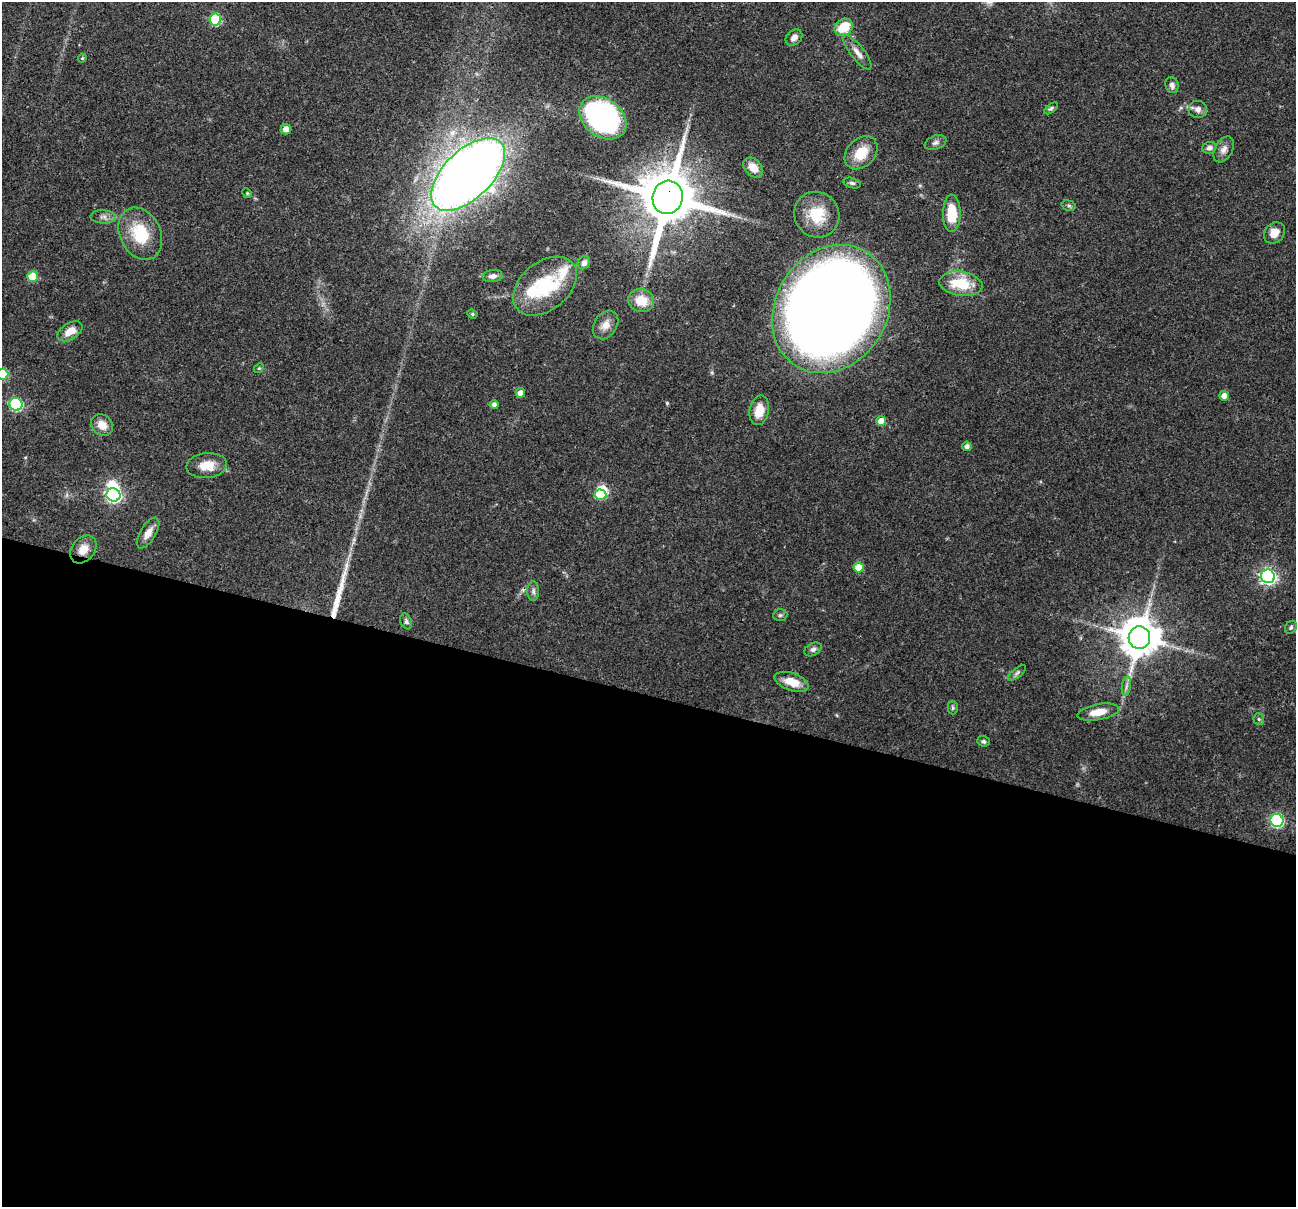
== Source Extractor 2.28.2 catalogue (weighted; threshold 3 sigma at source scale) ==
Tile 14 of 4 x 4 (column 2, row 4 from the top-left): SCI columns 1297-2590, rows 127-1331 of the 5183 x 5198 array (HDU 1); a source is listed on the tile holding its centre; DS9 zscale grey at full resolution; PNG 1298 x 1209 px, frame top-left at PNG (2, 2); each listed source drawn as its Kron ellipse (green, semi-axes under 4 px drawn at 4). Shown black and unused: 42% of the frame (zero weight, under 3 of 4 exposures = <1% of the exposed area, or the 3 px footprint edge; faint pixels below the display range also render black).
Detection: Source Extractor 2.28.2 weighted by HDU 2 'WHT'; one run over the whole footprint, this tile lists its part. Background 0.0726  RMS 0.0032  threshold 0.0146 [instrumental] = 3 sigma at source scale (4.5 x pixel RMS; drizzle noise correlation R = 1.50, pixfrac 1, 0.05/0.05 arcsec/px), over >= 5 px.
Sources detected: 72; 3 inside a brighter object's white glare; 1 long thin detection or spike segment (spike, bleed or trail) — neither listed nor drawn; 2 inside a brighter listed object's ellipse — not listed separately; the other 66 listed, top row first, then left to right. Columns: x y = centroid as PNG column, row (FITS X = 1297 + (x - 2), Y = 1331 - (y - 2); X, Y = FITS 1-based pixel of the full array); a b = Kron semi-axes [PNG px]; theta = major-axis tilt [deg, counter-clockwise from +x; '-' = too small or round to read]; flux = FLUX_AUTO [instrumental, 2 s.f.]
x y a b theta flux
215 19 6 5 - 26
844 27 10 8 40 7.6
794 38 9 7 41 1.7
857 52 21 7 -52 2.5
82 58 4 4 - 0.36
1172 85 8 6 -69 1.3
1051 108 8 4 37 0.65
1198 109 9 8 - 1.7
603 118 26 19 -37 76
286 129 5 5 - 2.8
935 143 11 6 20 1.1
1209 148 7 6 - 1.2
1224 149 14 9 61 2
861 153 19 14 45 7.6
753 167 11 8 -45 4
468 174 46 24 44 390
852 183 9 5 -14 0.75
247 193 5 4 - 0.41
668 197 17 15 76 2400
1069 206 7 5 -17 0.65
952 213 19 9 89 9.7
817 215 23 22 - 11
103 217 13 6 -3 1.5
1274 233 11 9 46 3
140 234 27 20 -64 14
584 263 7 6 - 1.6
493 276 10 6 5 1.5
33 277 5 5 - 9.4
961 284 22 12 -8 12
545 286 36 24 39 21
641 301 13 11 -16 6.4
831 309 67 56 58 670
472 314 5 4 - 0.46
606 325 15 11 56 3.2
70 331 14 8 32 3.8
259 368 5 4 - 0.39
3 374 6 5 - 17
520 393 5 4 - 2.1
1224 396 5 5 - 2.6
16 404 6 6 - 38
494 405 4 4 - 1.4
759 410 15 9 78 5.5
881 421 5 5 - 4.6
102 425 12 10 -41 3.6
967 446 5 5 - 1.2
207 466 20 12 5 5.9
113 495 7 6 - 70
600 495 6 5 - 14
148 533 17 8 59 2.9
83 549 15 11 50 3.9
859 567 5 5 - 6
1268 576 7 6 - 98
533 591 10 6 -90 1.1
780 615 7 6 - 0.69
406 621 8 5 -67 0.81
1291 627 7 5 57 0.66
1139 638 11 11 - 1100
813 649 9 6 29 1
1017 673 11 4 39 0.89
792 682 18 8 -19 5.3
1126 686 9 4 81 1.1
953 708 7 5 90 0.59
1098 712 21 8 10 4.7
1259 719 6 5 - 0.55
983 741 6 5 - 0.69
1277 820 7 6 - 44
Overlapping masked pixels (flux is a lower limit): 1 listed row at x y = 668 197
Isophote crosses this tile's border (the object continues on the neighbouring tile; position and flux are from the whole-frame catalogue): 1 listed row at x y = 3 374
Unlisted compact peaks at least as high as the median listed source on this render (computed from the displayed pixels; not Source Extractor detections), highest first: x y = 667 403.